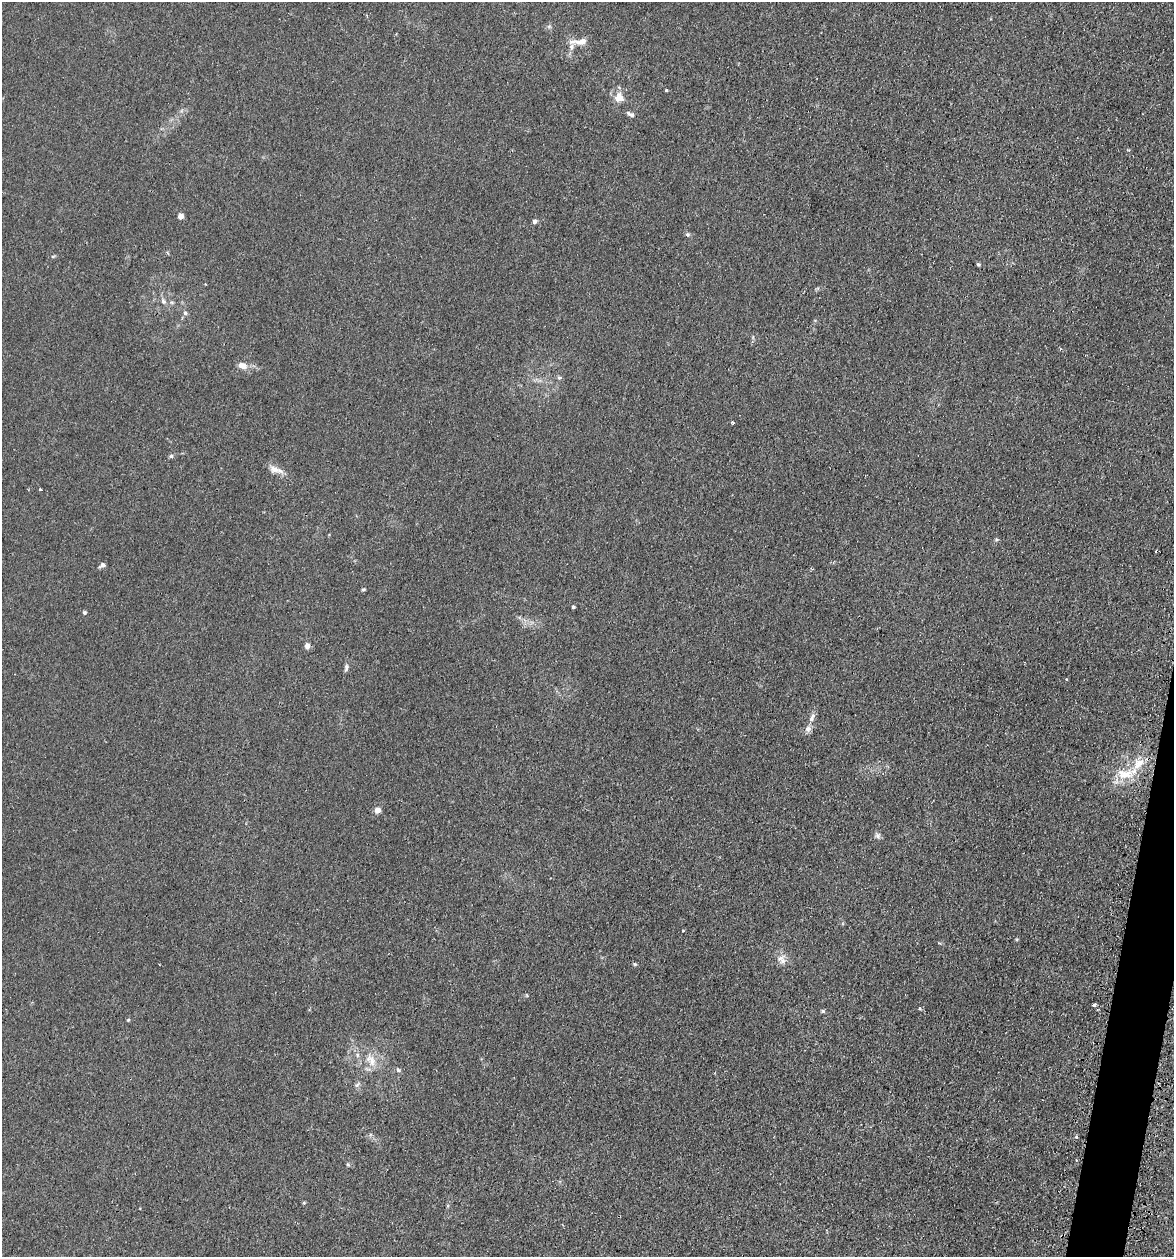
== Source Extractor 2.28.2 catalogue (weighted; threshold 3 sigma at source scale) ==
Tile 6 of 4 x 4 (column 2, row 2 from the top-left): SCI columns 1438-2609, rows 2536-3790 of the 5097 x 5069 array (HDU 1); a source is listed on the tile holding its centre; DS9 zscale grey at full resolution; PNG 1176 x 1259 px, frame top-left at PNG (2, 2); no overlay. Shown black and unused: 2% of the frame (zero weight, under 2 of 3 exposures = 3% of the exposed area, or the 3 px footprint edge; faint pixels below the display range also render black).
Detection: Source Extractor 2.28.2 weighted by HDU 2 'WHT'; one run over the whole footprint, this tile lists its part. Background 0.0402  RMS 0.0056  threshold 0.025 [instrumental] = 3 sigma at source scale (4.5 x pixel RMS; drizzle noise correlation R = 1.50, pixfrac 1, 0.05/0.05 arcsec/px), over >= 5 px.
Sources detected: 51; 3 cosmic-ray / hot-pixel residue — not listed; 5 inside a brighter listed object's ellipse — not listed separately; the other 43 listed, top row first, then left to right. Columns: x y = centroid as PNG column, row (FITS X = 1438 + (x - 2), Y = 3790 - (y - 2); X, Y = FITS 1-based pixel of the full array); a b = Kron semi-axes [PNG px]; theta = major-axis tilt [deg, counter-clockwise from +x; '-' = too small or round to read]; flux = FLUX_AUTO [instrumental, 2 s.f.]
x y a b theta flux
580 41 26 7 5 5.3
667 90 3 3 - 2.1
619 98 12 10 62 5.9
630 114 11 5 -28 1.7
180 216 4 4 - 5
535 221 6 5 - 1.5
687 235 6 6 - 1.1
53 256 6 4 19 0.65
978 264 5 4 - 0.77
163 301 8 7 - 1.7
185 313 6 5 - 1.2
1060 349 4 4 - 0.65
243 366 12 8 -22 4
560 377 4 4 - 1.4
733 423 4 3 - 1.2
171 456 6 5 - 1.1
274 469 17 8 -19 4.3
40 489 3 3 - 2.5
996 539 5 4 - 0.73
102 565 7 5 27 1.5
363 589 6 3 8 0.63
573 607 4 4 - 0.82
84 612 5 5 - 0.85
307 646 6 5 - 2.6
346 668 11 5 82 1.4
1066 679 3 3 - 0.66
812 718 14 6 62 2.6
1125 774 28 14 2 14
377 810 5 4 - 6.2
878 836 8 6 -76 1.5
683 931 4 3 - 0.4
780 958 16 5 31 2.5
635 964 5 5 - 0.69
1094 1005 4 3 - 1.7
919 1008 4 4 - 0.92
823 1011 6 4 -22 0.78
128 1020 5 3 - 0.53
371 1060 19 10 -51 7.2
398 1070 7 5 -38 1
357 1085 8 5 53 1.3
1077 1136 3 3 - 1.5
348 1165 6 3 -20 0.64
304 1203 5 3 - 0.57